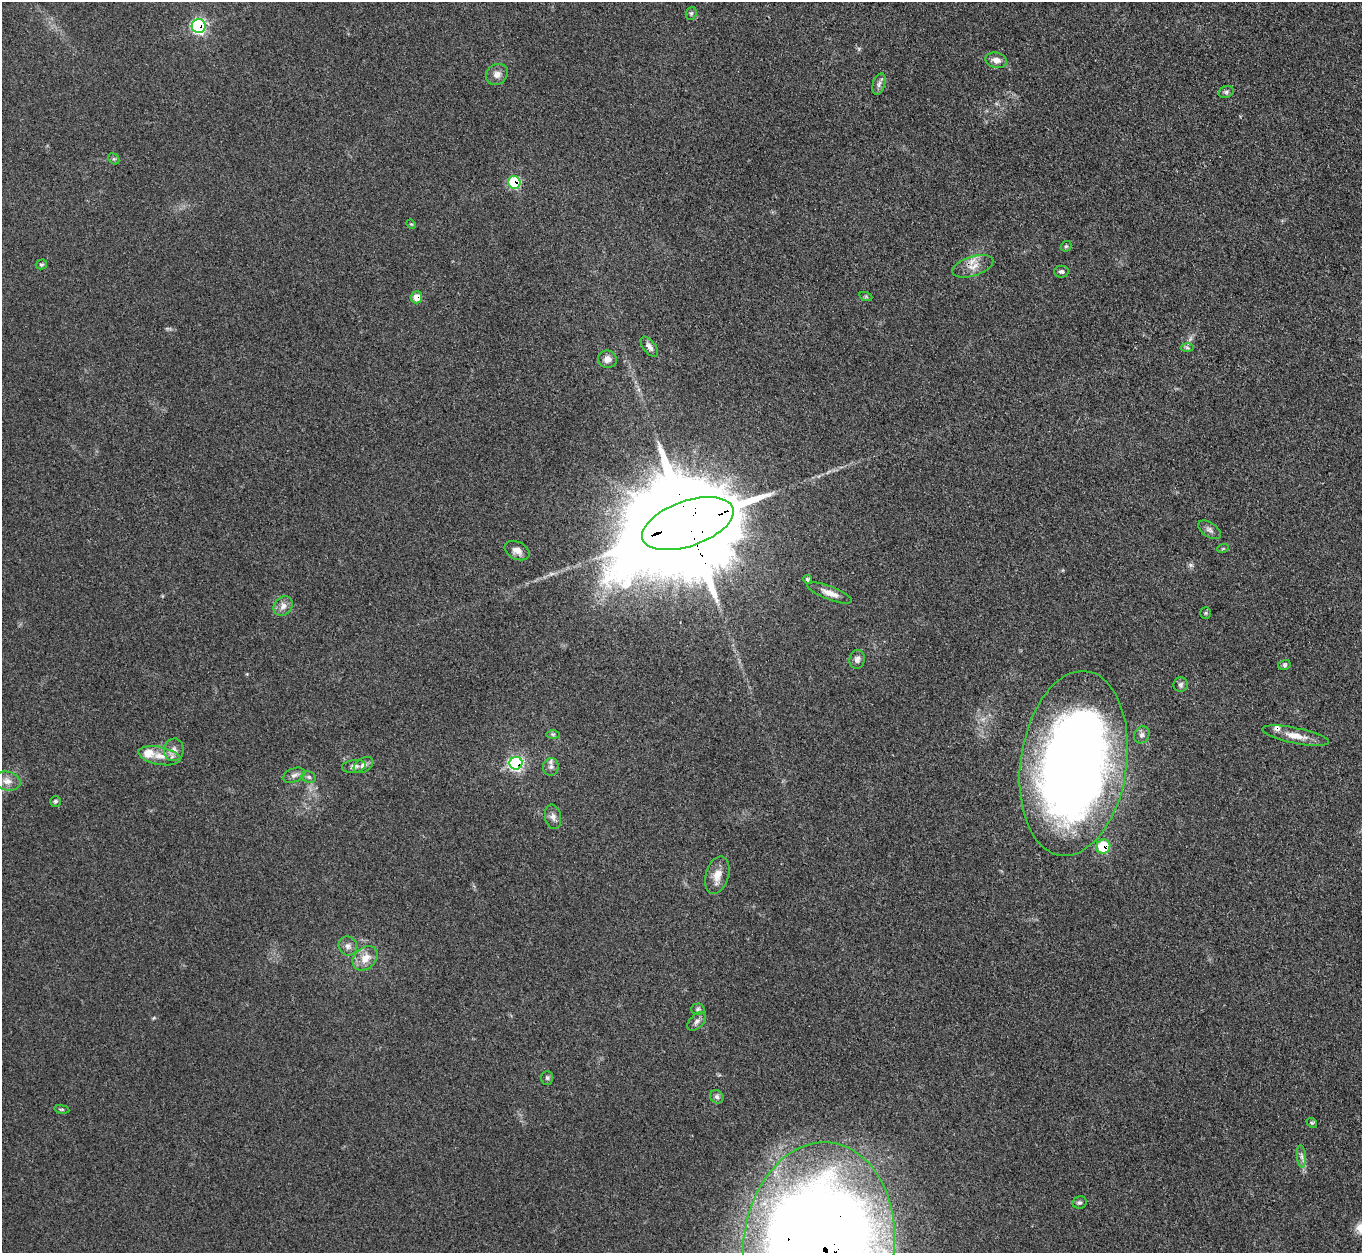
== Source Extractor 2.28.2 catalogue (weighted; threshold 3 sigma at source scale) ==
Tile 10 of 4 x 4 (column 2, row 3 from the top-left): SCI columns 1370-2729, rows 1406-2656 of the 5457 x 5441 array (HDU 1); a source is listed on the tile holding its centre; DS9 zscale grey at full resolution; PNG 1364 x 1255 px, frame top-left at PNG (2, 2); each listed source drawn as its Kron ellipse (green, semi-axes under 4 px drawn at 4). Shown black and unused: <1% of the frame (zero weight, under 3 of 4 exposures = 1% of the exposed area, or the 3 px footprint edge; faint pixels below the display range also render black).
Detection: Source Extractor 2.28.2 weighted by HDU 2 'WHT'; one run over the whole footprint, this tile lists its part. Background 0.153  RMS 0.0075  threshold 0.0336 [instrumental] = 3 sigma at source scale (4.5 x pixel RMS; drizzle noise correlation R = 1.50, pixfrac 1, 0.05/0.05 arcsec/px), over >= 5 px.
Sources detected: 60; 1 too faint to see at this stretch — neither listed nor drawn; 2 inside a brighter listed object's ellipse — not listed separately; the other 57 listed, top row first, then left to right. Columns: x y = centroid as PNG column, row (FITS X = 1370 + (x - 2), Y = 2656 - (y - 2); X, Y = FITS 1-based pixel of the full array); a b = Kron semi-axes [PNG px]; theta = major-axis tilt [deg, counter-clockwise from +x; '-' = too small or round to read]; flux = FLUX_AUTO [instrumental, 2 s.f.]
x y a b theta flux
691 13 7 5 69 1.3
199 26 7 7 - 120
996 60 11 7 -13 5.3
497 74 11 10 - 5
879 84 11 6 74 2.9
1226 92 8 5 15 1.9
114 159 6 4 -42 1.1
514 182 6 6 - 50
411 224 5 4 - 0.76
1066 246 6 4 42 1.1
41 264 6 5 - 1.2
973 266 21 9 18 8.7
1061 271 7 6 - 2
417 297 6 5 - 9.4
866 297 7 4 -19 1
649 347 12 6 -51 3.4
1187 348 6 4 -2 1.3
607 359 9 9 - 4.6
688 524 48 22 19 30000
1210 530 13 7 -34 3
1223 548 6 3 20 0.79
517 551 13 9 -26 5.3
807 579 4 4 - 1.9
830 593 24 6 -21 6.8
283 606 11 8 49 4.7
1206 613 5 5 - 1
857 659 9 7 74 3.2
1284 665 6 5 - 1.4
1181 684 7 7 - 2.1
553 734 7 4 -1 1.2
1142 735 9 7 60 2.6
1295 736 34 8 -11 11
174 750 11 10 - 5
160 756 21 9 -11 9.7
516 763 6 6 - 130
1074 763 93 53 82 890
363 765 11 7 32 3.5
354 766 12 6 7 3.4
551 767 9 7 77 3.1
294 775 11 7 23 3.2
309 777 7 5 -22 1.8
7 781 13 9 -12 5.2
55 801 5 5 - 1.4
553 817 12 8 -78 3.5
1103 847 7 6 - 29
717 875 19 11 73 8.5
348 946 9 9 - 3.4
365 958 14 10 41 9.3
698 1009 7 5 2 1.4
697 1021 11 6 45 2.9
547 1078 7 6 - 1.6
717 1097 7 6 - 2.2
62 1109 7 4 -8 1
1312 1123 6 4 -41 1.1
1301 1156 11 4 -85 2.5
1079 1202 7 6 - 1.8
819 1247 104 75 84 1900
Overlapping masked pixels (flux is a lower limit): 7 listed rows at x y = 199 26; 514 182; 417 297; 688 524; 516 763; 1103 847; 819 1247
Isophote crosses this tile's border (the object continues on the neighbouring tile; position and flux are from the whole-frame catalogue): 1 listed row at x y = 819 1247